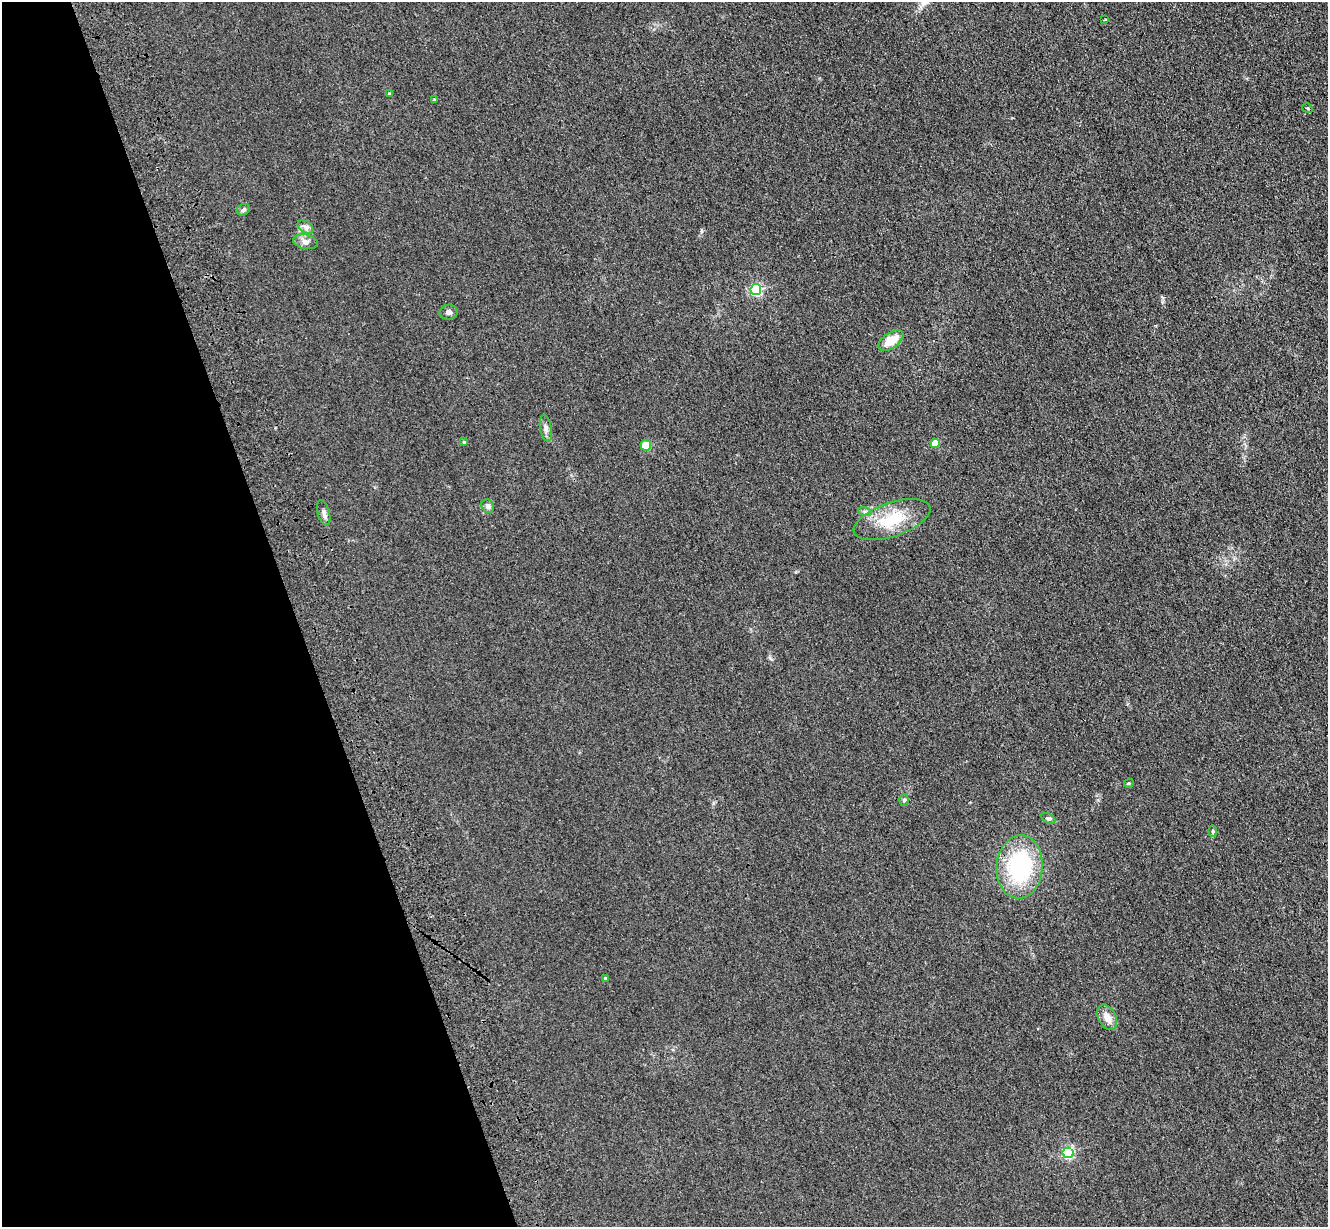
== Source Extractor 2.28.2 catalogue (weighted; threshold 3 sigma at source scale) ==
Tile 5 of 4 x 4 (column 1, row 2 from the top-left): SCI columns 116-1441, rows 2648-3872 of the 5535 x 5417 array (HDU 1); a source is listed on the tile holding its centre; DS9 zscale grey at full resolution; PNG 1330 x 1229 px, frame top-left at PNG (2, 2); each listed source drawn as its Kron ellipse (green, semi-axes under 4 px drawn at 4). Shown black and unused: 22% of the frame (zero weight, under 3 of 4 exposures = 6% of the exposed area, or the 3 px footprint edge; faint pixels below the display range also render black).
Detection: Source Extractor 2.28.2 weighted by HDU 2 'WHT'; one run over the whole footprint, this tile lists its part. Background 0.0347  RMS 0.0061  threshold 0.0274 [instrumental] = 3 sigma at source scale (4.5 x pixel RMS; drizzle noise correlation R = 1.50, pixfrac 1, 0.05/0.05 arcsec/px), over >= 5 px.
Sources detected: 26; all 26 listed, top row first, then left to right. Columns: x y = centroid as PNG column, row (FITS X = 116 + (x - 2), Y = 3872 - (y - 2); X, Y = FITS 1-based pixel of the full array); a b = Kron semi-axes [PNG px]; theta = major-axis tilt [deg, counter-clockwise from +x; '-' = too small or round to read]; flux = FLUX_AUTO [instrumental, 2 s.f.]
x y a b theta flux
1105 19 2 2 - 0.65
389 94 4 3 - 0.56
435 100 4 3 - 0.77
1307 108 5 4 - 0.92
243 210 7 5 26 1.4
305 227 9 5 -34 1.9
305 242 12 7 -11 2.9
756 290 5 5 - 77
448 312 9 7 10 1.8
891 340 14 7 35 11
546 428 13 6 -79 2.4
464 442 4 4 - 0.84
935 443 5 4 - 10
646 445 5 5 - 11
488 506 7 6 - 2
865 512 7 4 -18 1.1
324 513 13 6 -75 2.4
892 520 40 17 19 23
1129 783 5 4 - 0.64
904 800 6 5 - 0.94
1048 819 7 5 -29 1.2
1213 831 6 4 90 0.89
1020 867 31 23 86 63
605 978 3 3 - 1.3
1107 1017 13 8 -63 5.4
1068 1153 5 5 - 74